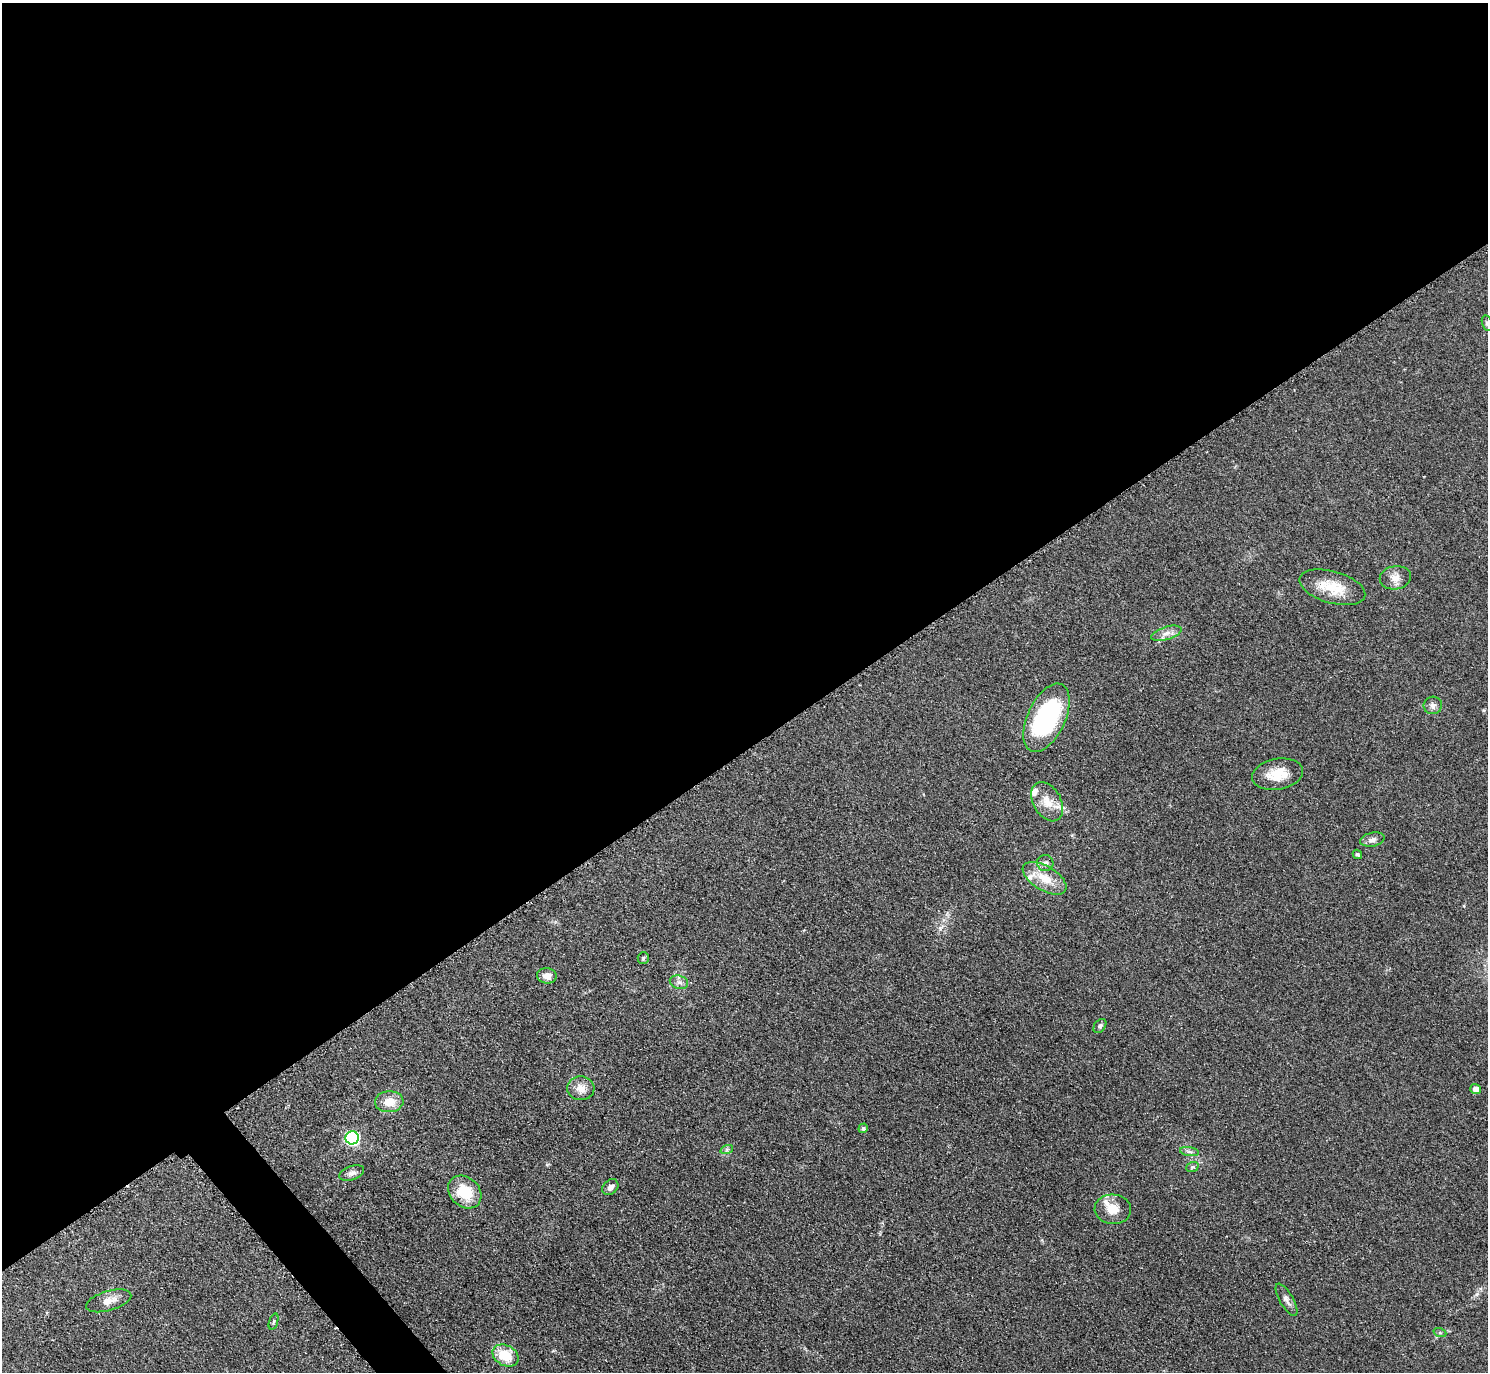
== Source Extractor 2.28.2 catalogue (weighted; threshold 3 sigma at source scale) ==
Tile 2 of 4 x 4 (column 2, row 1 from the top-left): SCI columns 1498-2983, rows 4278-5647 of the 5963 x 5961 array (HDU 1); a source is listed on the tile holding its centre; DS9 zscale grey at full resolution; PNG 1490 x 1374 px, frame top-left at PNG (2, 3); each listed source drawn as its Kron ellipse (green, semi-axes under 4 px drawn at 4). Shown black and unused: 56% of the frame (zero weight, under 2 of 3 exposures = <1% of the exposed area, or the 3 px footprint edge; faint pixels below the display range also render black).
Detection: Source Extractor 2.28.2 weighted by HDU 2 'WHT'; one run over the whole footprint, this tile lists its part. Background 0.0958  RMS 0.0085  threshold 0.0383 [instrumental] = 3 sigma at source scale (4.5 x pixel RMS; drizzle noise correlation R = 1.50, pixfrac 1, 0.05/0.05 arcsec/px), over >= 5 px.
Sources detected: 37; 4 inside a brighter listed object's ellipse — not listed separately; the other 33 listed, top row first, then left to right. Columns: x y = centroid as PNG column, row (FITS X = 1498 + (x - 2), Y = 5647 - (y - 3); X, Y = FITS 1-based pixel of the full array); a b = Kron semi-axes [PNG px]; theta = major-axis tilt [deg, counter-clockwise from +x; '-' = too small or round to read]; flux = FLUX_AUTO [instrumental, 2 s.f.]
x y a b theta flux
1487 323 8 5 -75 2
1395 578 15 11 10 7.7
1332 587 34 16 -16 24
1166 633 16 6 17 5.4
1433 705 9 9 - 3.6
1046 718 36 19 65 110
1278 774 26 15 10 18
1047 802 21 14 -60 13
1372 840 12 7 12 4.1
1357 854 5 4 - 1.6
1045 863 8 8 - 4.2
1045 878 24 12 -31 17
643 958 6 5 - 1.3
547 976 10 7 -5 6.5
679 982 9 6 -15 3.2
1100 1026 8 5 54 1.9
581 1088 13 12 - 8.5
1476 1089 5 5 - 6.1
389 1102 14 10 4 13
863 1128 5 4 - 1.9
352 1138 6 6 - 140
727 1149 6 4 18 1.6
1189 1152 9 4 -9 2.2
1192 1167 6 4 21 1.3
352 1173 13 7 21 3.7
610 1187 9 7 42 3.6
465 1192 18 14 -43 27
1113 1209 18 14 -3 12
1287 1300 18 6 -60 4.2
109 1301 23 10 16 8.6
274 1322 8 3 71 1.3
1440 1333 6 4 -18 1.3
506 1356 14 10 -28 23
Isophote crosses this tile's border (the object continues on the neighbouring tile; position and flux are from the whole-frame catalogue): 1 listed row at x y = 1487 323